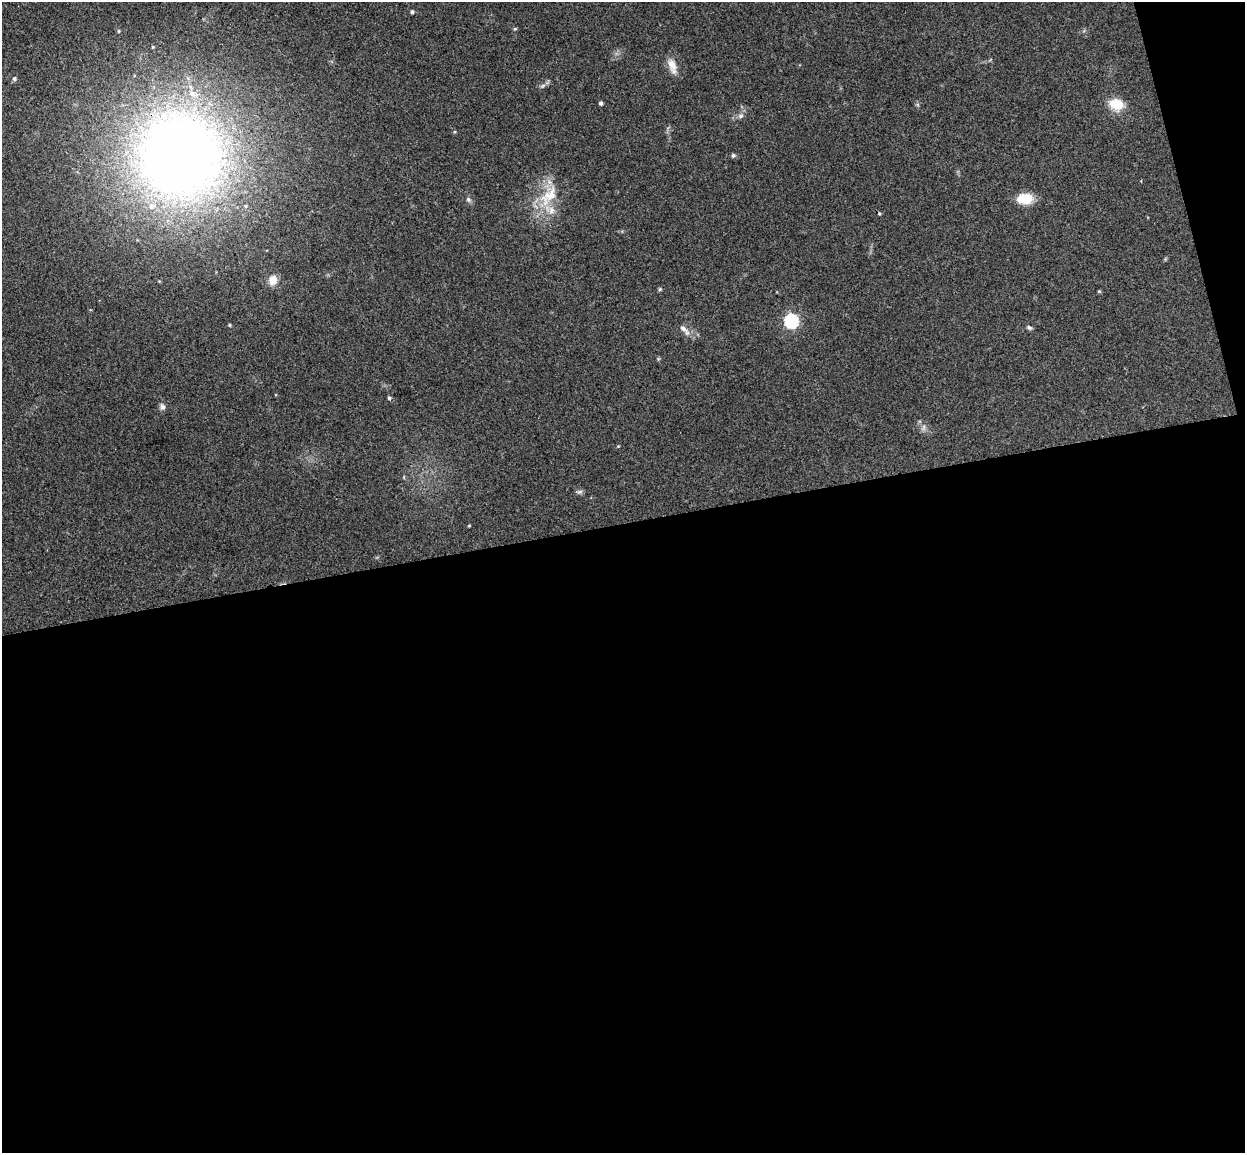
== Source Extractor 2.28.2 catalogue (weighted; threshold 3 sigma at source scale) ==
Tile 16 of 4 x 4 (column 4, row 4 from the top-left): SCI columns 3787-5029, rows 154-1304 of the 5085 x 5029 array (HDU 1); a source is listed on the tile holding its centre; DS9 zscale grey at full resolution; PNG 1247 x 1155 px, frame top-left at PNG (2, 2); no overlay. Shown black and unused: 56% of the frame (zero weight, under 3 of 4 exposures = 5% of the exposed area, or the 3 px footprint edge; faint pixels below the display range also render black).
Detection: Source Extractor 2.28.2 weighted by HDU 2 'WHT'; one run over the whole footprint, this tile lists its part. Background 0.0705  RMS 0.0076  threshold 0.0343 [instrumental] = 3 sigma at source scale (4.5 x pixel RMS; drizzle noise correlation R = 1.50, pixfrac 1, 0.05/0.05 arcsec/px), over >= 5 px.
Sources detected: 30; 1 cosmic-ray / hot-pixel residue — not listed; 3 inside a brighter listed object's ellipse — not listed separately; the other 26 listed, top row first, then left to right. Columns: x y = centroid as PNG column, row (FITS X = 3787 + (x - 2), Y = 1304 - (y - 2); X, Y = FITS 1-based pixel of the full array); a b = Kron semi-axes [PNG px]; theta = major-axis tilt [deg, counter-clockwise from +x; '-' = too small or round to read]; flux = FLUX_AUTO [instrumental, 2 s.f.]
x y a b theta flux
412 12 4 4 - 1.4
515 29 5 4 - 0.87
119 31 4 4 - 0.86
153 47 4 3 - 0.65
672 66 20 9 -71 7.9
14 79 6 5 - 1.2
543 86 7 4 44 1.7
601 103 4 4 - 1.8
1116 104 13 10 -17 19
741 116 8 5 27 2.1
733 155 5 5 - 1.6
180 156 100 96 -20 660
549 196 36 17 50 27
1025 199 17 11 4 16
468 200 7 6 - 1.7
273 280 11 9 77 8.3
660 289 5 4 - 1
1099 291 4 4 - 0.8
791 321 6 6 - 120
229 325 4 4 - 0.91
1029 327 7 5 -28 1.5
684 330 20 6 -46 4.1
389 398 5 4 - 1.3
162 407 9 7 -88 2.6
580 492 8 5 -4 1.7
469 526 4 3 - 0.67
Overlapping masked pixels (flux is a lower limit): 1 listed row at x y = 180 156